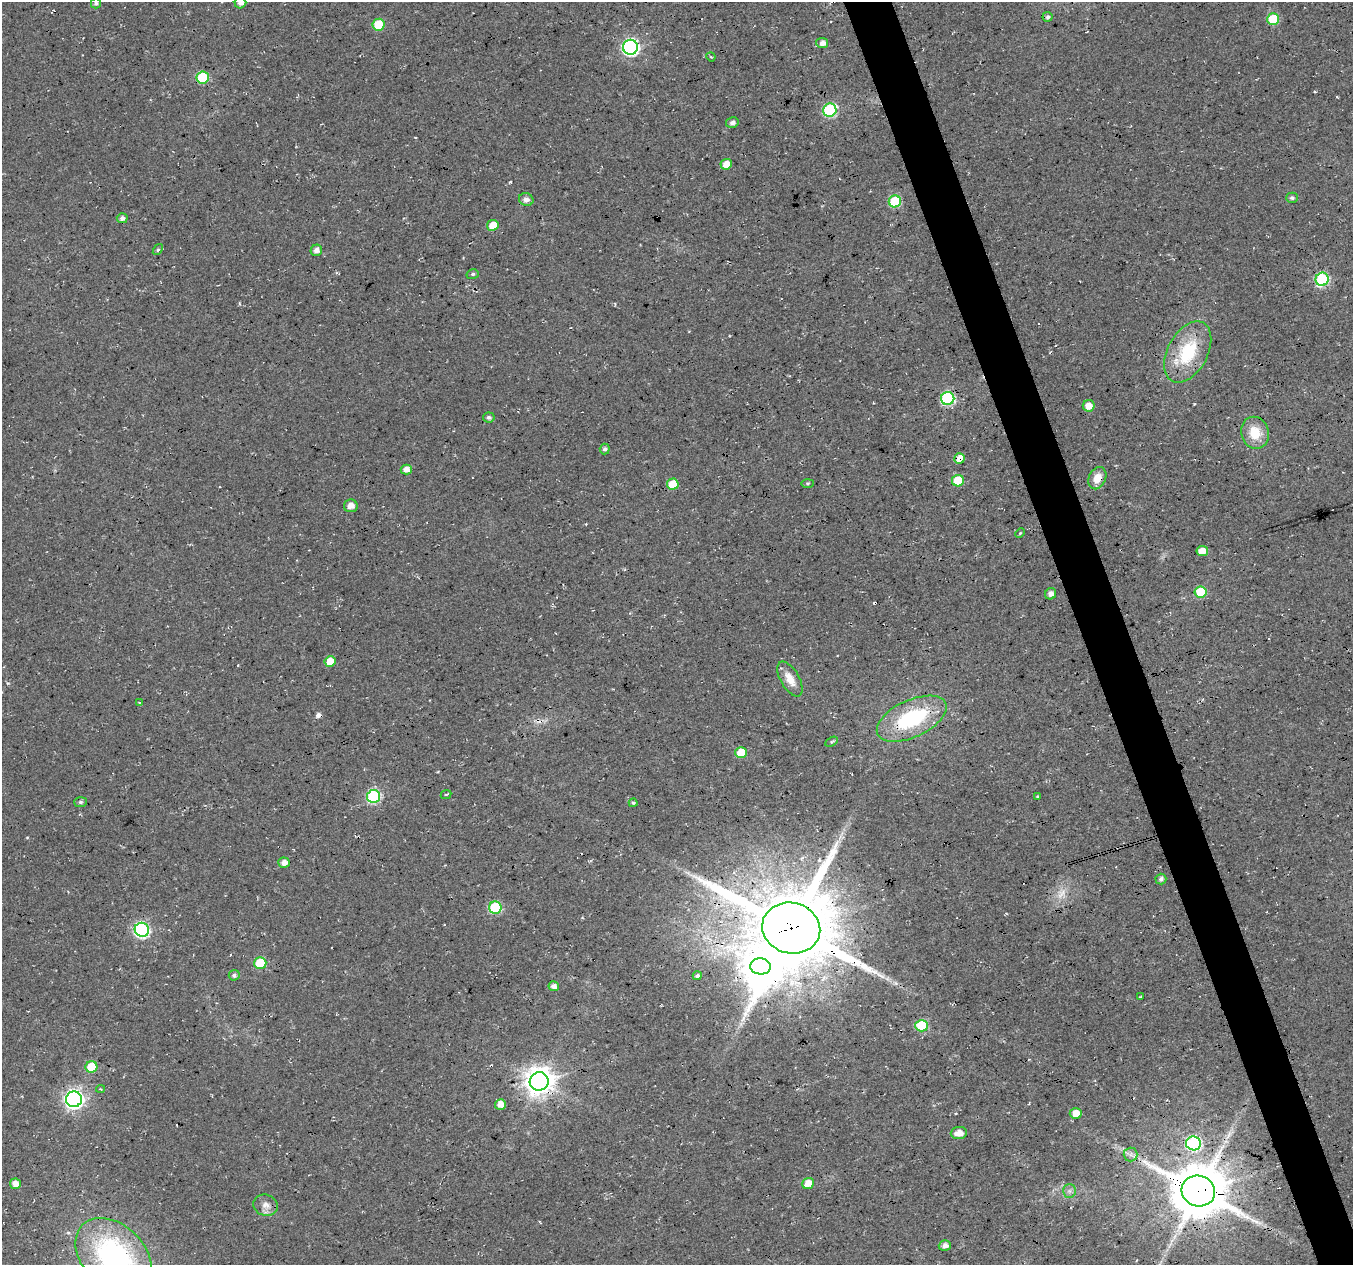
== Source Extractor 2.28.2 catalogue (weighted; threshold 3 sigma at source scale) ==
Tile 6 of 4 x 4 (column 2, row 2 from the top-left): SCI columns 1355-2705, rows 2643-3905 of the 5408 x 5234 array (HDU 1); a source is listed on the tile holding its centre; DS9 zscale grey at full resolution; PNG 1355 x 1267 px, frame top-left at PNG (2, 2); each listed source drawn as its Kron ellipse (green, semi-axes under 4 px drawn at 4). Shown black and unused: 4% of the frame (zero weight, under 3 of 4 exposures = <1% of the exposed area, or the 3 px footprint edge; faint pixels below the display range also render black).
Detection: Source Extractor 2.28.2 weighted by HDU 2 'WHT'; one run over the whole footprint, this tile lists its part. Background 0.0181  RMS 0.0054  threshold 0.0244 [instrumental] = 3 sigma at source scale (4.5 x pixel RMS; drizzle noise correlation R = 1.50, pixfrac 1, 0.0396/0.0396 arcsec/px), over >= 5 px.
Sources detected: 88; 1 too faint to see at this stretch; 1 inside a brighter object's white glare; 7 cosmic-ray / hot-pixel residue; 2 long thin detections or spike segments (spike, bleed or trail) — neither listed nor drawn; the other 77 listed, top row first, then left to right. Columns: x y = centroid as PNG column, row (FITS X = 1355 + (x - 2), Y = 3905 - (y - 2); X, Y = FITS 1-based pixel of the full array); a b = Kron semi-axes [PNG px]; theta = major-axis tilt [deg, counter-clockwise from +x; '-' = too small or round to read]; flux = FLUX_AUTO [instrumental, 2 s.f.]
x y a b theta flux
96 3 5 5 - 1.1
240 3 6 5 - 3
1048 17 5 5 - 1.2
1273 19 6 6 - 26
379 25 6 6 - 20
822 43 6 5 - 3.5
630 47 7 7 - 140
711 57 5 3 - 0.59
203 78 6 6 - 34
830 110 7 6 - 68
732 122 6 5 - 2
726 164 6 5 - 5.6
1292 198 6 5 - 1.4
526 199 7 6 - 2.3
895 201 6 6 - 36
122 218 5 5 - 2.4
493 225 6 5 - 10
158 249 6 4 55 0.88
316 250 6 5 - 3.1
473 274 6 5 - 1
1322 279 7 6 - 69
1188 352 33 20 61 32
948 398 6 6 - 73
1089 406 6 6 - 5.2
489 417 6 5 - 1.4
1255 433 16 13 -71 13
605 449 5 5 - 1.6
960 458 5 5 - 6.2
406 469 5 5 - 4.3
1097 478 11 8 66 6.9
958 481 6 5 - 20
808 483 6 3 1 0.68
673 484 6 5 - 13
351 506 7 6 - 3.6
1020 533 5 3 - 0.63
1202 551 6 5 - 6.8
1201 592 6 5 - 23
1051 594 6 5 - 2.7
330 661 5 5 - 8.3
790 679 19 9 -60 7.6
139 702 3 2 - 0.35
912 719 37 18 25 50
831 742 7 4 31 0.81
741 753 6 5 - 11
446 795 5 2 - 0.71
374 796 6 6 - 69
1037 797 3 2 - 0.5
80 802 6 5 - 1.2
633 803 4 3 - 0.89
284 863 5 5 - 3.7
1161 879 5 5 - 1.7
495 908 6 6 - 45
791 928 29 25 -15 6700
142 930 7 7 - 110
260 963 6 6 - 28
760 966 10 8 -3 860
234 975 5 5 - 1.7
697 976 5 4 - 1.3
554 986 5 5 - 3.3
1141 996 3 2 - 0.54
922 1026 6 6 - 40
91 1067 6 5 - 20
539 1081 9 9 - 750
100 1089 4 4 - 0.72
74 1099 8 8 - 250
500 1104 5 5 - 5.2
1076 1113 6 5 - 7.1
959 1133 8 6 5 5
1193 1143 7 7 - 78
1131 1155 7 7 - 2.1
808 1183 6 5 - 7.8
15 1184 5 5 - 5
1069 1191 7 6 - 1.7
1198 1191 17 15 -17 3200
265 1205 12 10 -17 4
945 1245 6 5 - 2.7
114 1256 44 31 -45 120
Overlapping masked pixels (flux is a lower limit): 9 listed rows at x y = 1188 352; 948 398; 960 458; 1097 478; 673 484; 791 928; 760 966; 539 1081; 1198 1191
Isophote crosses this tile's border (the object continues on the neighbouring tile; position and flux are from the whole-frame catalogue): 2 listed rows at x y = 240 3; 114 1256